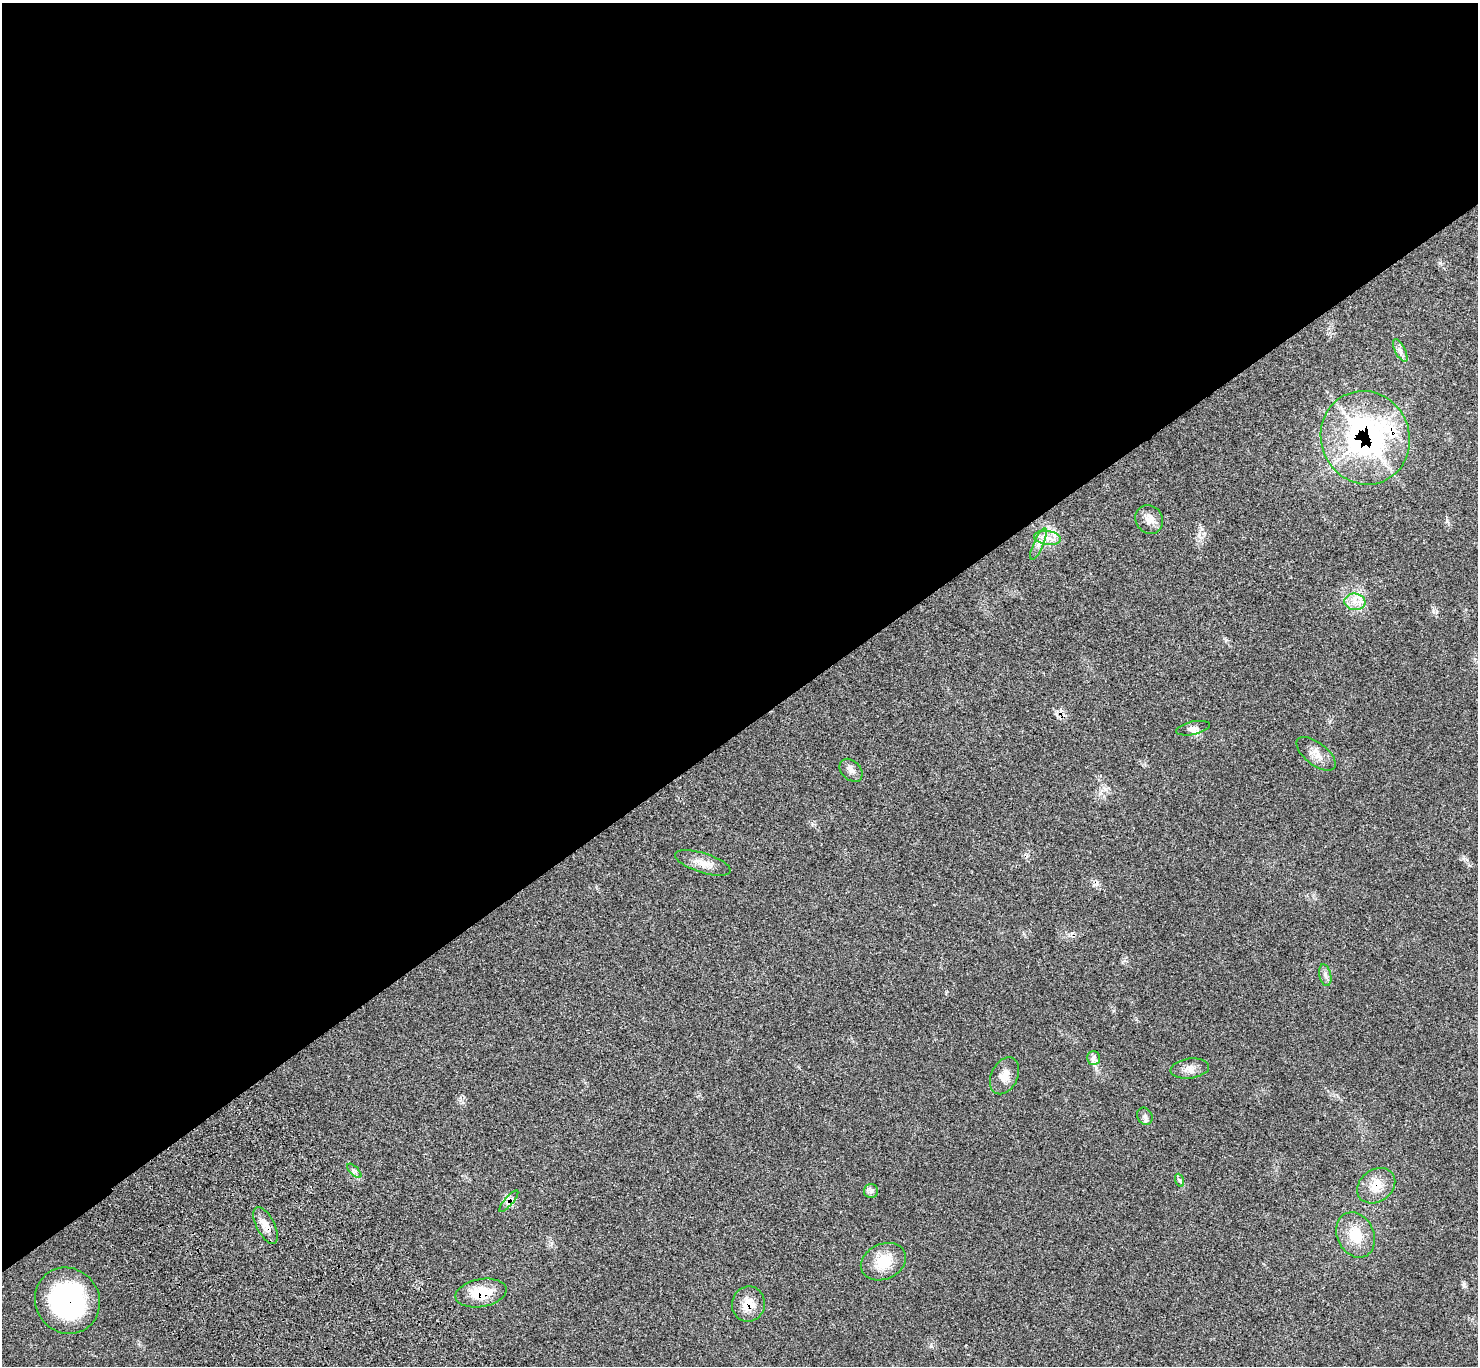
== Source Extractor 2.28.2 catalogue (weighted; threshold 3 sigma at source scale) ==
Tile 2 of 4 x 4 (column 2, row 1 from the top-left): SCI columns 1573-3048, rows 4335-5698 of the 6102 x 6074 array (HDU 1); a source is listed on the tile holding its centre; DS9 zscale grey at full resolution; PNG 1480 x 1368 px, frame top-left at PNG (2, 3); each listed source drawn as its Kron ellipse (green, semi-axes under 4 px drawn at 4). Shown black and unused: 54% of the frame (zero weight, under 3 of 4 exposures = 6% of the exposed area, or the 3 px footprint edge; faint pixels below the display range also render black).
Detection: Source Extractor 2.28.2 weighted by HDU 2 'WHT'; one run over the whole footprint, this tile lists its part. Background 0.0683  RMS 0.0056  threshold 0.025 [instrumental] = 3 sigma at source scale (4.5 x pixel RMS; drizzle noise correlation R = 1.50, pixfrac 1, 0.05/0.05 arcsec/px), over >= 5 px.
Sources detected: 27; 1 inside a brighter listed object's ellipse — not listed separately; the other 26 listed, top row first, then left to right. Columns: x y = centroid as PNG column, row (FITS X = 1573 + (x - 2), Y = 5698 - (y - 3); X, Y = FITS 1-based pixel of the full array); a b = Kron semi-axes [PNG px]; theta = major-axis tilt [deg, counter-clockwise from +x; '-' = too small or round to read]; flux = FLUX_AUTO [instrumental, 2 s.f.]
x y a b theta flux
1400 351 12 5 -63 2.1
1365 438 47 44 -67 130
1149 519 15 13 -54 5.3
1047 538 13 7 -8 4.6
1038 544 17 5 67 3.4
1355 602 10 8 -6 4.5
1193 728 17 6 12 2.9
1316 754 23 11 -38 5.6
851 770 13 9 -45 3
703 863 29 9 -18 6.4
1325 975 11 6 -77 2.1
1093 1058 7 6 - 1.7
1190 1069 19 10 7 4.2
1004 1076 19 13 64 6.1
1145 1116 9 7 -57 1.8
354 1171 9 3 -45 1.1
1179 1180 7 4 -71 0.99
1376 1186 20 16 36 9.2
871 1191 7 7 - 1.7
509 1201 14 2 49 1.3
266 1225 20 9 -62 5.4
1356 1235 23 18 -65 14
883 1262 23 17 24 14
481 1293 26 14 10 16
67 1301 34 32 -56 78
748 1304 18 16 79 9.2
Overlapping masked pixels (flux is a lower limit): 7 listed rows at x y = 1365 438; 1376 1186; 509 1201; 266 1225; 481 1293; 67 1301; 748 1304
Unlisted compact peaks at least as high as the median listed source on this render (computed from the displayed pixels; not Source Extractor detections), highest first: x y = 1440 263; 931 1346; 1199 535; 1447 521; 1433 611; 1105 789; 1464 1283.